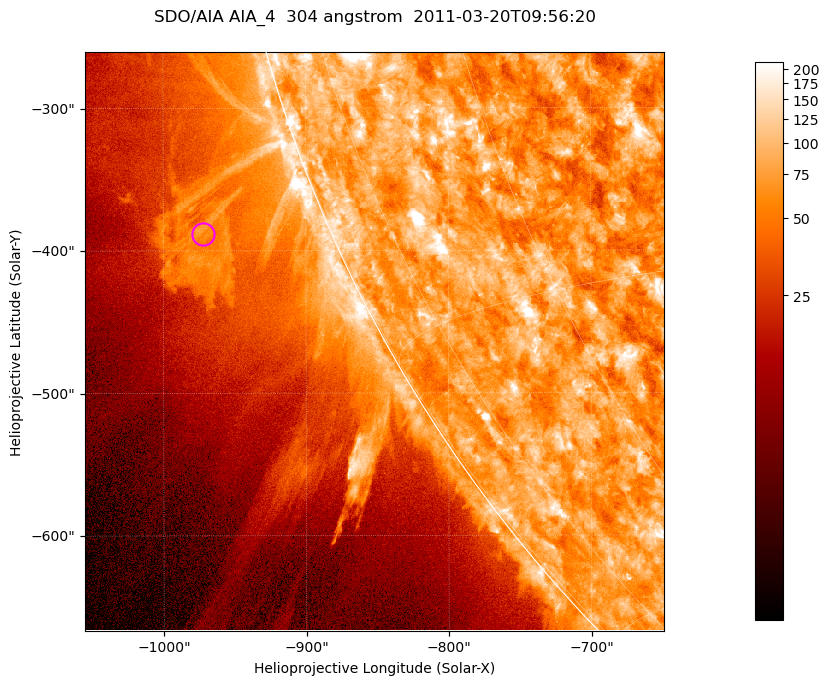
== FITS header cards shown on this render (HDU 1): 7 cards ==
TELESCOP= 'SDO/AIA '           / For AIA: SDO/AIA
INSTRUME= 'AIA_4   '           / For AIA: AIA_ATA1, AIA_ATA2, AIA_ATA3 or AIA_AT
WAVELNTH=                  304 / [angstrom] Wavelength
WAVEUNIT= 'angstrom'           / Wavelength unit: angstrom
DATE-OBS= '2011-03-20T09:56:20.123' / [ISO] Date when observation started; ISO 8
CTYPE1  = 'HPLN-TAN'           / CTYPE1; Typically HPLN
CTYPE2  = 'HPLT-TAN'           / CTYPE2; Typically HPLT

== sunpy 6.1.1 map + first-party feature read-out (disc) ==
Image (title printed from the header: SDO/AIA AIA_4  304 angstrom  2011-03-20T09:56:20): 677 x 677 px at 0.6 arcsec/px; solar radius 964 arcsec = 1606 px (partial field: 2.6% of the solar disc is inside the frame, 46% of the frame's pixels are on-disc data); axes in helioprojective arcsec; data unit not stated in the header (colour bar unlabelled)
Orientation: roll -0.132 deg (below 1 deg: not rotated)
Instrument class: DISC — disc imager (sunpy class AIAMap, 304 A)
Bright regions (active regions / flare kernels): reference = the on-disc median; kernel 5 px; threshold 5 sigma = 123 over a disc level ~73.5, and >= 1.15x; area >= 458 px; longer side >= 8 px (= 4.8 arcsec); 0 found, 0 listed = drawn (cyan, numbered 1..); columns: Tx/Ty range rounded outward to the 2 arcsec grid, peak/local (2 s.f.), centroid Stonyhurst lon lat
Off-limb structures (1.02-1.3 R_sun): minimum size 229 px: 8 found; the strongest spans PA ~110..115 deg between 1.02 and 1.13 R_sun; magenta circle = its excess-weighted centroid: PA ~110 deg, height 1.09 R_sun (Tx ~-972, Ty ~-388 arcsec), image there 2.4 x the reference